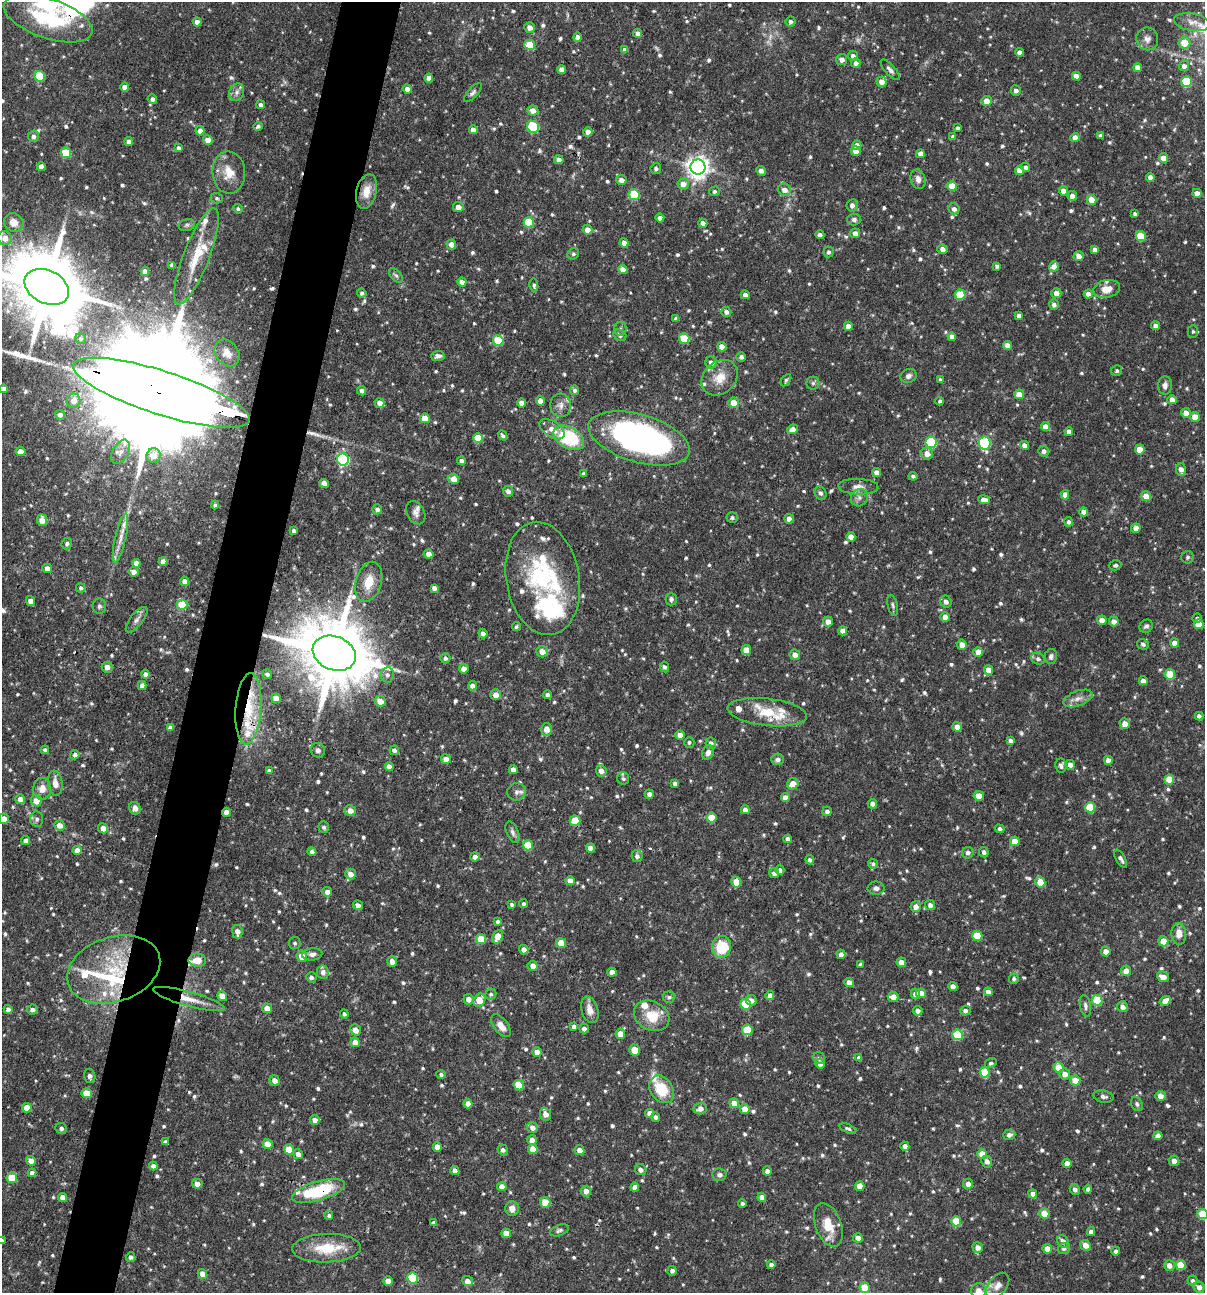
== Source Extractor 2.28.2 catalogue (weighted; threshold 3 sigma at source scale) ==
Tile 7 of 4 x 4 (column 3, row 2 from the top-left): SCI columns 2529-3731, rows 2583-3873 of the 5181 x 5164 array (HDU 1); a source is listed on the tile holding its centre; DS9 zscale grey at full resolution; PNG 1207 x 1295 px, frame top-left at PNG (2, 2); each listed source drawn as its Kron ellipse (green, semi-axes under 4 px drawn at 4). Shown black and unused: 5% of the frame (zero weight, under 3 of 4 exposures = <1% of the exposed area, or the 3 px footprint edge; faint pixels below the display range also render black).
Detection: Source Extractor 2.28.2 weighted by HDU 2 'WHT'; one run over the whole footprint, this tile lists its part. Background 0.0992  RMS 0.0039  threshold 0.0176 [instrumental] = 3 sigma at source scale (4.5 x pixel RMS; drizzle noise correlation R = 1.50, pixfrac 1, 0.05/0.05 arcsec/px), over >= 5 px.
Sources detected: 893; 5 too faint to see at this stretch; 2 inside a brighter object's white glare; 4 cosmic-ray / hot-pixel residue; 1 long thin detection or spike segment (spike, bleed or trail) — neither listed nor drawn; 28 inside a brighter listed object's ellipse — not listed separately; of the other 853, all 500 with FLUX_AUTO >= 0.784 (the completeness limit of this list) listed and drawn (353 fainter detections not listed), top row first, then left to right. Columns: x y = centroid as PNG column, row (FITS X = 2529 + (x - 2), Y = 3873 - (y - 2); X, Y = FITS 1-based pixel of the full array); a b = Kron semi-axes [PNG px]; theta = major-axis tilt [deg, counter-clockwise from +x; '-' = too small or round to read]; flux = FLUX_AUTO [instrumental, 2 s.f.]
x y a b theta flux
48 18 46 20 -19 32
197 22 4 4 - 2.6
791 22 5 5 - 1.2
1192 22 18 8 -9 3.2
530 27 5 5 - 2.8
638 33 4 4 - 2.3
578 37 5 4 - 2
1147 39 11 11 - 2.4
1184 43 6 6 - 7.2
530 45 5 5 - 11
625 50 4 4 - 2
1020 52 4 4 - 2.4
853 56 5 5 - 1.5
842 59 5 5 - 2.1
856 63 4 4 - 1.8
1184 66 5 5 - 2
1138 68 4 4 - 3.6
562 70 4 4 - 2.8
890 70 13 5 -49 1.4
40 76 5 5 - 17
1076 76 4 4 - 2.7
429 78 4 4 - 2.6
1187 81 5 5 - 20
881 82 5 5 - 3
125 87 4 4 - 2.8
407 89 5 4 - 2.1
1016 90 5 5 - 1.5
237 92 9 7 66 1.6
473 93 12 5 47 1.1
152 99 5 4 - 1.4
987 101 5 5 - 4.1
260 105 4 4 - 1.2
533 111 5 5 - 3.1
258 126 4 3 - 0.86
533 127 6 6 - 24
958 128 4 3 - 0.9
473 130 4 4 - 2.6
200 131 4 4 - 2.4
588 132 4 4 - 2.6
33 136 5 5 - 1.5
1101 136 4 4 - 1.3
953 137 4 4 - 0.99
1075 137 4 4 - 3.1
208 140 5 4 - 4.8
129 141 4 4 - 2.4
857 145 5 4 - 2.6
178 148 4 4 - 1.4
856 151 5 4 - 2.9
66 153 5 5 - 14
920 154 4 4 - 2.7
1163 158 5 4 - 3.5
559 160 5 4 - 1.7
41 166 4 4 - 2.8
698 167 7 7 - 280
1026 167 4 4 - 1.3
656 169 5 5 - 1.1
1019 170 4 4 - 4.1
761 171 5 4 - 1.9
229 172 21 16 -85 7.1
1150 177 4 4 - 2.4
918 179 10 7 -74 2.3
621 180 5 5 - 2.6
683 184 6 5 - 3.5
952 186 5 5 - 7
784 190 6 6 - 2.8
366 191 17 10 77 5.6
714 191 5 4 - 0.92
1063 191 5 4 - 3.2
1197 193 4 4 - 3.3
634 195 5 5 - 17
1072 196 5 4 - 2.9
217 198 6 5 - 0.81
1092 200 5 5 - 5.9
852 205 6 5 - 1.7
458 207 5 5 - 2.6
238 209 5 4 - 0.79
954 209 6 5 - 1.7
1135 214 4 3 - 0.85
660 218 4 4 - 1.8
854 220 7 6 - 1.1
14 222 10 9 - 4.2
529 222 5 5 - 16
703 223 4 4 - 1.9
187 225 8 6 17 0.96
587 230 5 4 - 2.8
855 233 5 5 - 2.3
820 235 4 4 - 1.3
1141 236 5 5 - 11
5 238 7 7 - 3.6
624 243 4 4 - 2.6
451 244 5 5 - 2.8
942 249 5 5 - 2.1
1094 249 4 4 - 1.3
828 252 5 5 - 1.1
573 254 6 5 - 0.79
196 256 51 13 69 14
1079 256 5 5 - 2.6
172 265 4 4 - 1.6
997 266 4 3 - 1.1
1054 266 5 5 - 2.5
623 270 4 4 - 3.3
145 271 4 4 - 2.5
396 275 9 5 -50 0.99
462 282 4 4 - 2.7
534 285 7 4 -80 0.79
47 287 23 16 -26 4300
1107 289 13 8 12 3.9
362 293 5 4 - 1.1
1056 293 5 5 - 3
1088 294 4 4 - 2.6
745 295 4 4 - 2.4
960 295 5 5 - 13
1054 305 5 4 - 1.4
726 312 5 5 - 1.6
1019 316 4 4 - 1.7
676 318 4 4 - 1.2
848 326 4 4 - 2.4
1156 326 4 4 - 2.4
620 329 7 6 - 0.98
1193 331 6 5 - 0.79
620 335 7 5 -31 1.1
952 337 4 4 - 2.7
81 339 6 5 - 0.8
684 339 5 5 - 13
498 340 5 5 - 14
1008 345 4 4 - 2.8
722 347 5 4 - 3.7
227 353 15 11 -54 3.7
438 356 7 5 3 1.8
741 357 4 4 - 1.3
711 362 6 5 - 2.1
1117 371 6 5 - 0.85
908 376 8 6 27 1.5
720 378 20 15 44 6.9
786 380 7 4 55 0.86
940 380 4 3 - 0.99
813 383 6 6 - 0.89
1165 385 9 7 86 1.8
4 389 4 4 - 2.5
575 390 5 4 - 0.94
362 391 4 4 - 1.9
161 393 92 22 -18 30000
1019 394 5 5 - 4.4
1172 400 5 4 - 3.4
73 401 7 7 - 3.5
540 401 5 4 - 4
940 401 4 4 - 0.8
379 403 5 4 - 2.6
522 403 4 4 - 2.2
734 403 5 5 - 6.1
560 405 12 10 -85 2.6
1186 413 5 5 - 3.1
60 415 5 5 - 1.7
1195 417 5 5 - 6.8
425 418 5 4 - 7.1
1046 427 5 4 - 4
552 429 14 7 -33 4.2
793 429 5 4 - 2.6
1069 431 4 4 - 2.4
503 435 5 4 - 0.85
478 438 5 5 - 11
569 438 17 10 -29 30
639 438 52 23 -16 170
931 442 5 5 - 31
985 443 6 6 - 42
1024 445 5 4 - 2.5
1140 449 5 5 - 6.3
20 451 5 4 - 2.8
1044 451 5 5 - 1.6
121 452 13 8 61 2.4
927 454 6 6 - 3.2
153 456 7 7 - 4.4
343 459 6 6 - 57
462 461 4 4 - 1.4
1181 469 6 5 - 2.4
877 472 4 4 - 2.5
583 474 4 4 - 0.92
913 476 4 4 - 0.89
453 479 6 4 -24 5
324 483 5 4 - 2.8
858 487 20 8 -2 3.1
508 491 5 5 - 1.9
821 493 7 5 -62 1.1
1065 495 4 4 - 2.8
1146 496 5 5 - 4.9
859 498 9 8 - 2
984 500 6 4 -8 3.7
215 505 4 4 - 0.78
377 509 5 5 - 1.5
1084 512 4 4 - 3.2
416 513 12 9 -60 2.1
732 518 5 5 - 1
789 519 5 4 - 2.5
42 520 6 5 - 3.6
1068 522 5 4 - 1.1
1136 528 5 4 - 3
294 531 4 4 - 1.2
851 537 5 4 - 3.5
121 538 25 5 77 4
67 544 6 5 - 1.1
429 554 5 4 - 2.5
1188 557 6 6 - 0.87
163 561 4 4 - 2.7
136 563 4 4 - 2.5
1115 565 6 5 - 0.84
47 568 5 4 - 2.4
134 572 5 5 - 2.2
543 578 57 36 -80 48
184 581 4 4 - 2.5
369 582 21 13 73 7.4
81 588 5 4 - 0.91
434 588 4 4 - 1.9
671 599 6 5 - 1.1
30 601 5 4 - 2.4
946 602 6 5 - 1.6
182 605 5 5 - 14
893 605 11 5 -75 1
99 606 8 6 -85 0.98
945 617 5 4 - 3.5
1197 618 5 4 - 0.85
137 620 15 6 51 1.9
1102 620 4 4 - 3.4
828 621 5 5 - 2.6
1114 621 5 5 - 2.4
1199 624 5 5 - 6.2
1146 626 7 6 - 1.2
516 627 5 4 - 0.83
843 631 4 4 - 2.5
483 634 5 4 - 1.8
1175 643 4 4 - 3.6
1143 644 6 5 - 0.99
962 645 5 5 - 3.2
746 650 5 4 - 5.3
542 652 6 5 - 3
978 652 5 4 - 4
334 653 22 17 -22 4100
795 655 5 5 - 2.7
1051 656 7 6 - 1.3
445 658 5 5 - 1.2
1038 659 7 5 -27 1
107 667 5 5 - 2.9
664 667 5 4 - 1
464 669 5 4 - 3
989 670 5 4 - 4.7
145 674 4 4 - 1.5
267 674 5 5 - 1.1
1170 674 5 5 - 13
387 675 8 7 - 1.6
1143 681 4 4 - 2.5
142 685 4 4 - 2.1
472 686 4 4 - 2.3
496 695 5 5 - 2.9
547 695 4 4 - 1.2
276 698 5 4 - 5
1078 698 15 7 21 2.7
380 701 5 5 - 4.3
248 709 36 13 86 17
767 712 40 13 -6 12
1199 716 4 4 - 1.6
1125 724 5 5 - 3.8
957 727 5 4 - 2.7
170 728 4 4 - 1.7
546 729 6 5 - 3.4
680 735 4 4 - 3.4
1011 741 4 4 - 1.9
689 742 5 5 - 0.84
711 743 6 5 - 1.6
45 750 4 4 - 0.99
318 750 7 7 - 1.5
394 750 5 4 - 1.4
708 752 7 5 69 1.9
75 755 5 4 - 1.2
446 759 5 5 - 2.9
778 759 6 5 - 1.7
1108 760 4 4 - 2.3
1070 765 5 4 - 2.1
1061 766 7 5 -84 1.2
389 767 4 4 - 2.4
513 770 4 4 - 2.5
269 771 4 4 - 1.4
601 771 5 5 - 2.7
623 779 6 6 - 0.91
1169 779 5 5 - 7.6
55 783 13 7 -83 3.4
675 783 4 4 - 1.5
793 784 6 5 - 5.3
42 789 11 9 85 3.7
516 792 9 8 - 1.9
649 794 5 4 - 1.7
979 796 5 4 - 5
785 798 4 4 - 3
20 799 5 5 - 2.7
36 801 6 5 - 4.8
872 804 5 5 - 1.9
1090 807 5 5 - 13
135 808 6 5 - 1.8
745 810 4 4 - 2.4
350 811 5 5 - 2.8
827 811 5 4 - 1.4
226 812 4 4 - 2.7
711 818 5 5 - 8.7
4 819 5 5 - 3
37 819 7 6 - 1.3
575 821 5 5 - 10
59 825 5 5 - 3.4
324 827 6 5 - 1.1
103 828 5 5 - 2.9
1000 829 5 4 - 0.93
513 832 11 6 -67 1.3
788 839 4 4 - 1.7
26 840 4 4 - 1.6
1015 841 5 4 - 6
528 845 5 5 - 12
590 848 4 4 - 2.8
77 850 4 4 - 2.7
312 852 4 4 - 1.5
984 852 5 5 - 1.3
968 853 6 5 - 1.3
637 856 6 6 - 1.5
475 857 5 4 - 1.7
1121 859 10 4 -60 1.5
810 860 4 4 - 1.1
873 864 5 5 - 0.89
780 870 4 4 - 1.5
774 873 5 4 - 1.5
350 874 5 5 - 2.9
570 881 4 4 - 3
736 882 5 5 - 5.3
1040 882 5 5 - 6.7
876 888 8 6 0 1.6
327 892 5 4 - 2.1
523 904 4 4 - 0.79
358 905 5 4 - 1.8
512 905 4 4 - 0.85
930 905 5 5 - 1.7
916 907 5 5 - 2.9
497 921 4 4 - 0.9
237 932 7 5 -81 2.5
1179 934 11 7 -88 3.9
977 936 5 5 - 10
498 937 7 5 67 6.9
481 939 5 5 - 8.3
1163 941 5 5 - 5
295 943 6 5 - 0.88
561 943 5 4 - 6.9
722 947 11 9 76 16
524 950 5 4 - 2.4
1106 951 5 5 - 2.8
312 954 10 6 6 1.8
841 954 5 4 - 1.7
302 956 6 5 - 5.5
197 960 8 6 -2 7.5
392 962 5 4 - 2.8
901 962 5 4 - 3
860 965 4 4 - 1
533 966 5 5 - 2.7
114 969 48 32 18 34
1126 971 5 5 - 2.8
323 972 7 6 - 1.9
612 972 4 4 - 2.3
311 977 5 5 - 1.3
1163 977 6 5 - 3.5
1014 979 5 5 - 0.94
849 982 5 4 - 2.9
953 987 4 4 - 2.9
988 992 4 4 - 2.5
921 993 5 4 - 4.6
491 994 6 5 - 0.93
916 994 5 4 - 3.1
222 996 5 4 - 3.8
770 996 4 4 - 2.1
669 997 6 6 - 0.91
893 997 5 5 - 3.2
189 999 37 7 -15 6.4
468 999 5 5 - 2.5
479 1000 7 5 55 6.6
751 1000 5 5 - 2
1097 1000 5 5 - 15
1165 1001 5 4 - 3.4
745 1004 5 5 - 15
1085 1006 11 5 -79 1.2
1123 1007 5 5 - 2.1
267 1008 5 5 - 3.1
8 1009 4 4 - 1.5
32 1010 5 5 - 1.6
590 1010 14 8 -73 3.1
918 1011 5 4 - 1.8
965 1011 5 5 - 1.4
344 1014 4 4 - 0.92
652 1016 18 14 -27 9.5
501 1026 13 7 -53 3.6
574 1027 4 4 - 1.3
584 1028 5 4 - 1.6
355 1030 6 5 - 3.2
747 1030 5 5 - 14
620 1034 5 5 - 5.1
958 1035 5 5 - 21
355 1042 5 4 - 2.4
634 1050 5 5 - 7.2
537 1052 5 5 - 2.4
819 1058 6 5 - 1.2
859 1058 4 4 - 1.7
820 1063 5 4 - 2.6
991 1063 6 5 - 0.8
1059 1067 5 5 - 7.4
985 1072 5 5 - 12
1065 1074 5 5 - 3.1
441 1075 4 4 - 0.88
90 1076 7 5 -75 1.6
274 1080 5 5 - 2.5
1075 1080 5 5 - 5
519 1085 5 5 - 7.9
662 1089 15 11 -55 13
87 1093 5 5 - 8.3
1103 1096 10 6 -12 1.6
1160 1096 5 5 - 3.2
734 1103 5 4 - 5
468 1104 4 4 - 2.9
1137 1104 7 5 -64 0.97
27 1108 5 5 - 7.2
700 1109 7 5 22 2.3
745 1109 5 5 - 4.3
650 1113 4 4 - 2.8
545 1114 6 5 - 2.7
655 1117 5 4 - 1.1
315 1120 5 4 - 2.7
61 1128 6 5 - 1.2
532 1128 5 5 - 2.5
848 1128 9 4 -22 0.91
1009 1135 6 5 - 1.4
1158 1136 4 4 - 2.3
532 1140 5 4 - 2.9
166 1142 4 3 - 1.1
268 1144 5 5 - 4.7
905 1146 4 4 - 2.4
437 1147 5 4 - 2.7
289 1149 5 5 - 6.6
533 1149 5 5 - 6.5
503 1150 5 5 - 1.3
579 1150 5 5 - 2.5
298 1154 5 4 - 2.4
982 1154 5 4 - 5.8
31 1161 5 4 - 2.8
1174 1161 5 5 - 2.3
987 1162 6 5 - 1.7
1067 1163 4 4 - 2.8
153 1166 4 4 - 1.7
641 1170 6 5 - 1.7
455 1171 4 4 - 2.5
767 1171 4 4 - 1.7
32 1173 4 4 - 2
719 1175 7 6 - 1.3
12 1178 5 5 - 12
197 1184 5 5 - 2.9
968 1184 5 5 - 2.4
860 1186 5 4 - 4.8
502 1187 4 4 - 3.7
635 1187 4 4 - 2.6
1075 1189 5 5 - 1.8
1088 1189 4 4 - 1.3
318 1191 27 9 17 27
586 1191 5 5 - 2.7
1033 1194 5 4 - 2.6
63 1197 4 4 - 3.7
762 1197 4 4 - 2.4
545 1202 5 5 - 8.8
742 1203 4 4 - 0.87
512 1209 7 6 - 2.8
1044 1213 5 5 - 6.4
1203 1214 5 5 - 14
329 1215 4 4 - 0.82
956 1221 5 5 - 11
433 1223 4 4 - 0.9
828 1225 23 13 -69 8.2
559 1230 10 5 22 1
1091 1232 4 4 - 2
506 1233 5 4 - 3.7
858 1238 5 4 - 2.3
2 1241 4 4 - 1.5
1063 1241 6 5 - 2
1085 1245 5 5 - 3.4
978 1247 5 5 - 2.6
327 1248 34 14 2 13
1047 1249 4 4 - 4.2
1064 1249 6 5 - 0.99
1116 1251 4 4 - 1.3
131 1257 5 5 - 1.1
771 1265 4 4 - 1.6
1169 1265 5 5 - 2.7
1180 1265 5 5 - 8
672 1271 5 4 - 1.4
202 1274 5 4 - 3.2
413 1278 5 5 - 21
1193 1280 5 5 - 1
388 1281 4 4 - 3.1
468 1281 6 5 - 2.9
998 1286 15 9 51 3.1
864 1287 5 5 - 8.7
1199 1287 5 5 - 2.3
979 1291 7 7 - 3.7
Overlapping masked pixels (flux is a lower limit): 10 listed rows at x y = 48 18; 161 393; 543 578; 334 653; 248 709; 226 812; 575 821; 114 969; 189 999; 318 1191
Isophote crosses this tile's border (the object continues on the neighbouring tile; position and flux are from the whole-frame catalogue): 7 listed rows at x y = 47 287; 4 389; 161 393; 4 819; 1203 1214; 2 1241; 979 1291